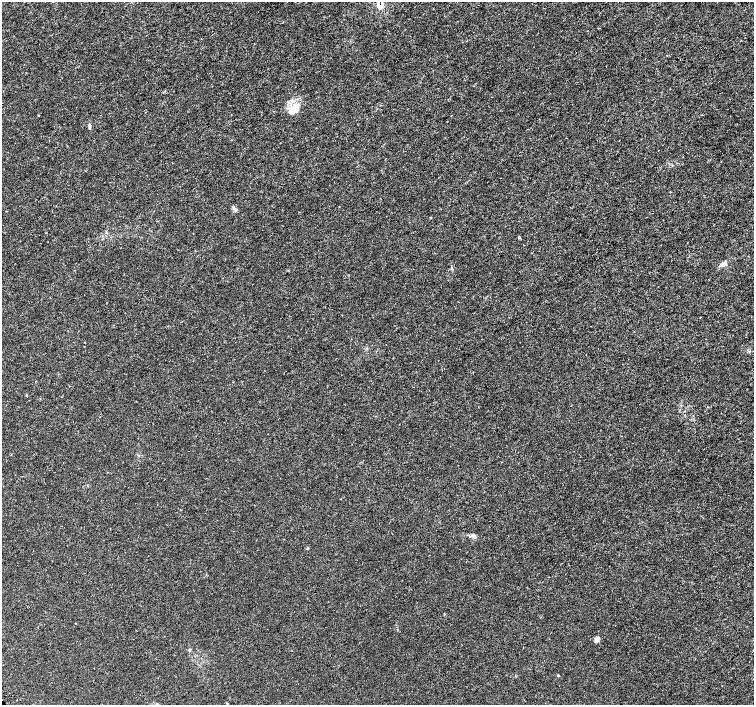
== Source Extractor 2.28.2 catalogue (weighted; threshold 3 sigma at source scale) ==
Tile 10 of 4 x 4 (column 2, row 3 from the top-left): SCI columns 1530-3032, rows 1577-2981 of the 6065 x 6026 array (HDU 1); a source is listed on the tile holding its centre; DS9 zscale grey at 2 x 2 block average (1 PNG px = mean of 2 x 2 image px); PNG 756 x 707 px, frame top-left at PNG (2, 2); no overlay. Shown black and unused: <1% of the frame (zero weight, under 3 of 5 exposures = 2% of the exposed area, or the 3 px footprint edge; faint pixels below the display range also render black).
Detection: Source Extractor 2.28.2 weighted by HDU 2 'WHT'; one run over the whole footprint, this tile lists its part. Background -5.22e-05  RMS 7.0e-04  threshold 0.00314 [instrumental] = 3 sigma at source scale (4.5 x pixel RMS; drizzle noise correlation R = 1.50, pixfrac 1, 0.0396/0.0396 arcsec/px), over >= 5 px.
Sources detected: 13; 2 inside a brighter listed object's ellipse — not listed separately; the other 11 listed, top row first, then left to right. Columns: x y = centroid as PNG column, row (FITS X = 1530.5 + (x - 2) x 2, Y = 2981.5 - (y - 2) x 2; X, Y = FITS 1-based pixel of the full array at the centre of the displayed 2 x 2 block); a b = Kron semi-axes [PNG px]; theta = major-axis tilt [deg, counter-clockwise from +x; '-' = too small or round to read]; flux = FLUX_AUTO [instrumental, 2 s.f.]
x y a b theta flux
380 5 6 5 - 1.4
667 55 2 2 - 0.061
297 105 9 6 54 1
38 116 2 2 - 0.096
89 125 5 3 - 0.24
234 208 4 2 - 0.16
519 237 4 3 - 0.14
724 264 6 4 21 0.61
452 268 4 2 - 0.15
308 548 3 3 - 0.11
597 640 7 6 - 0.52
Overlapping masked pixels (flux is a lower limit): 1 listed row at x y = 380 5
Isophote crosses this tile's border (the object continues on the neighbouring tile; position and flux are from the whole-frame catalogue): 1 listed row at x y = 380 5
Diffuse or blended objects may show on this block-average render without a row.